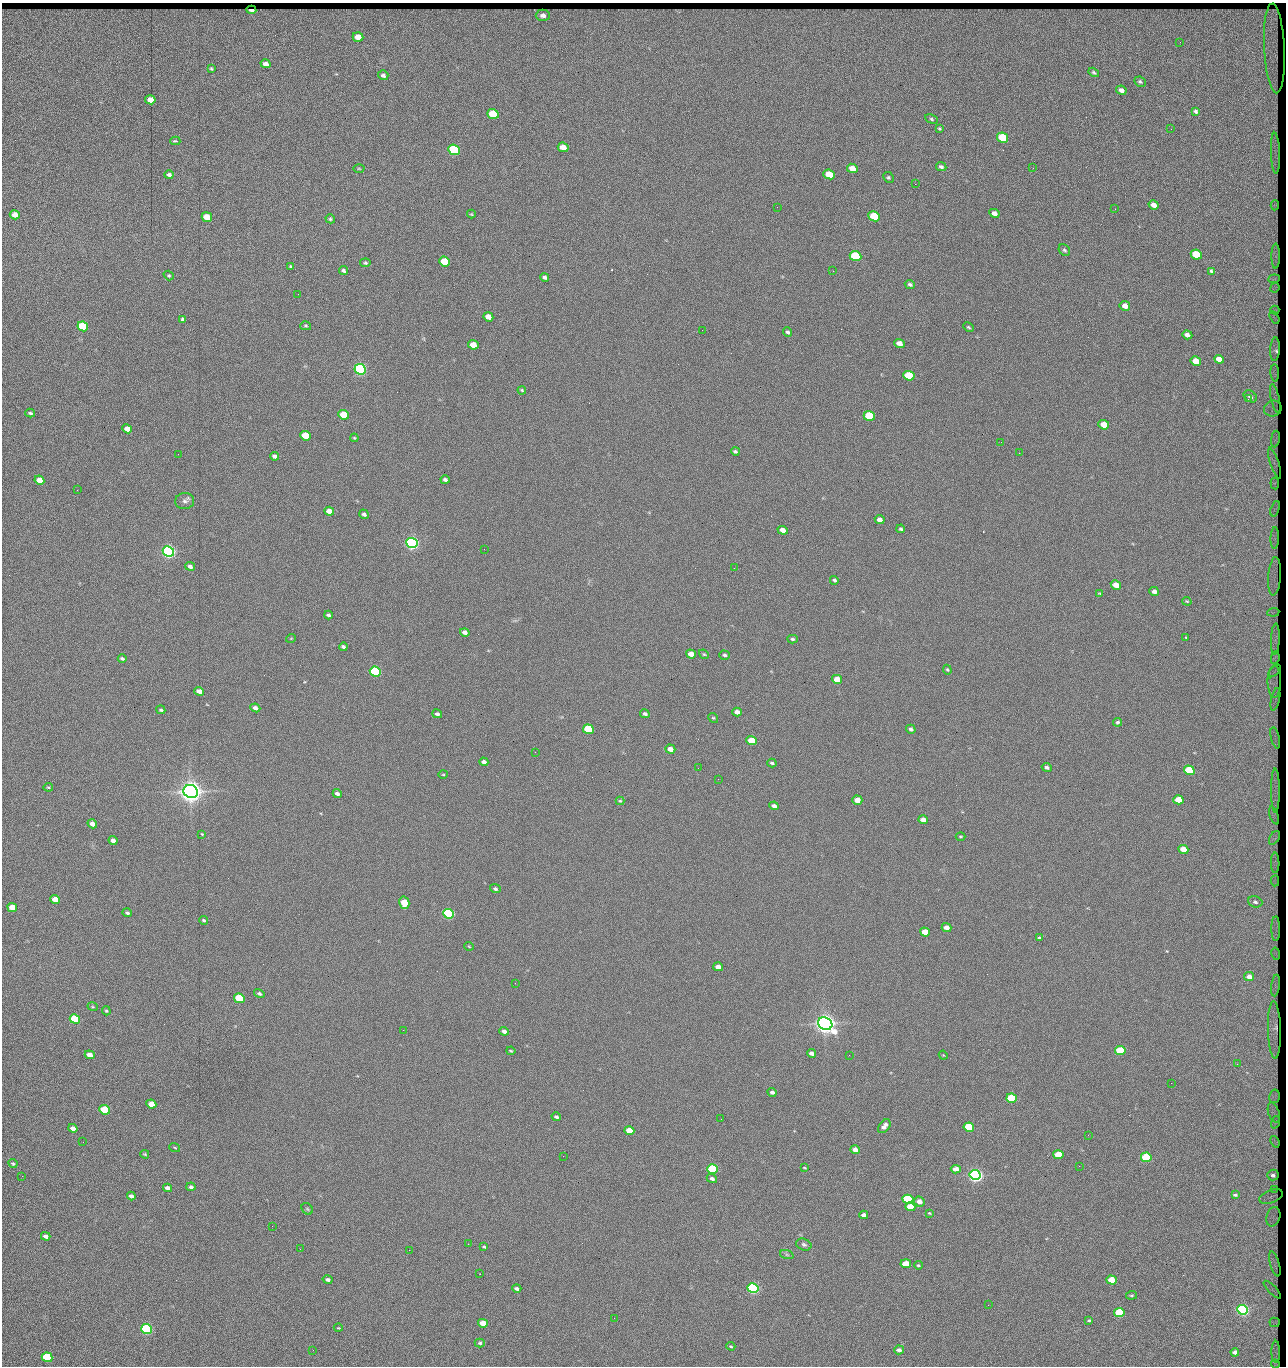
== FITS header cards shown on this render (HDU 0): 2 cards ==
NAXIS1  =                 1284 / length of data axis 1
NAXIS2  =                 1364 / length of data axis 2

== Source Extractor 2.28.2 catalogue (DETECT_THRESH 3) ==
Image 1284 x 1364 px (HDU 0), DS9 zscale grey, 1 PNG px = 1 image px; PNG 1288 x 1368 px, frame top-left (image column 1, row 1364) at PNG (2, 3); each listed source drawn as its Kron ellipse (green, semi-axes under 4 px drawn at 4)
Background 151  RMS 15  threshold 44.9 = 3 sigma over >= 5 px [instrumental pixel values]
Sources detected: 289; all 289 listed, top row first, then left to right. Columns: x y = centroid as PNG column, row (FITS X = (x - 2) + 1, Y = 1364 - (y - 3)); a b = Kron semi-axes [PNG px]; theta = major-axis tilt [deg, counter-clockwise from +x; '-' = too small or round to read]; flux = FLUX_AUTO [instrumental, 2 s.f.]
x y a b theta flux
251 10 5 3 - 4.1e+03
543 15 7 6 - 4.5e+03
358 37 5 4 - 1.3e+04
1180 42 3 2 - 1.1e+03
1274 48 45 10 -87 3.1e+03
265 64 5 4 - 5.0e+03
211 69 3 3 - 1.1e+03
1094 72 5 3 - 1.6e+03
383 75 5 4 - 2.5e+03
1140 82 6 5 - 1.7e+03
1121 90 5 4 - 4.2e+03
150 100 5 4 - 1.4e+04
1196 111 4 3 - 1.7e+03
493 114 6 5 - 4.2e+04
931 119 6 4 -29 1.4e+03
939 129 3 3 - 1.0e+03
1171 129 3 2 - 7.7e+02
1003 138 6 5 - 6.0e+04
175 141 5 3 - 2.3e+03
563 147 5 4 - 1.5e+04
454 150 6 5 - 1.6e+05
1275 153 20 4 -88 3.2e+03
941 167 5 4 - 2.2e+03
359 168 5 3 - 9.3e+02
852 168 5 4 - 1.2e+04
1033 168 2 2 - 1.2e+03
829 174 6 4 -23 2.7e+04
169 175 4 4 - 2.5e+03
888 177 5 5 - 1.4e+03
915 184 2 2 - 1.2e+04
1154 205 5 4 - 6.5e+03
1275 205 5 4 - 1.8e+03
777 207 2 2 - 3.9e+02
1115 209 2 2 - 5.8e+02
994 213 5 4 - 5.7e+03
471 214 4 4 - 1.0e+03
15 215 5 4 - 1.1e+04
874 216 6 5 - 5.1e+04
207 217 5 4 - 2.0e+04
330 219 5 4 - 1.5e+03
1064 250 6 5 - 1.7e+03
1196 255 5 4 - 4.2e+04
855 256 6 5 - 1.0e+05
1276 256 12 3 90 2.6e+03
444 261 5 4 - 4.0e+04
365 263 5 4 - 1.5e+03
291 267 4 3 - 1.6e+03
343 271 4 3 - 1.8e+03
833 271 2 2 - 1.8e+04
1211 271 4 3 - 1.3e+03
169 275 5 4 - 1.5e+03
545 277 4 3 - 2.7e+03
1274 279 6 3 7 1.6e+03
910 284 5 4 - 1.9e+03
1275 288 5 3 - 1.4e+03
298 294 2 2 - 5.0e+02
1125 306 5 4 - 7.5e+03
1275 310 4 3 - 1.2e+03
488 317 5 4 - 9.2e+03
1274 318 7 2 -59 1.7e+03
183 319 4 3 - 1.9e+03
83 326 5 5 - 1.0e+05
306 326 5 4 - 1.4e+03
968 327 5 3 - 1.2e+03
702 330 2 2 - 2.0e+03
788 332 5 4 - 2.0e+03
1187 335 5 4 - 4.0e+03
899 343 5 4 - 7.6e+03
473 345 5 4 - 1.6e+04
1275 349 12 5 86 4.1e+03
1219 359 5 4 - 9.3e+03
1196 361 5 4 - 1.5e+04
360 369 6 5 - 3.0e+05
1275 373 9 4 -88 3.3e+03
909 376 6 5 - 5.8e+04
522 390 4 3 - 1.2e+03
1250 396 7 5 -38 3.2e+03
1248 399 3 2 - 1.0e+03
1275 399 15 4 -77 2.2e+03
1273 409 9 8 - 2.9e+03
30 413 5 3 - 1.6e+03
344 415 5 4 - 3.7e+04
869 416 5 5 - 6.0e+04
1104 425 5 4 - 1.8e+04
127 429 5 4 - 8.5e+03
305 436 5 4 - 2.9e+04
354 438 4 3 - 1.2e+03
1275 439 8 2 81 2.2e+03
1001 442 2 2 - 2.2e+03
735 451 4 3 - 1.8e+03
1019 453 2 2 - 4.5e+02
178 454 2 2 - 2.0e+03
275 456 4 4 - 3.3e+03
1275 463 16 4 -72 2.9e+03
39 480 5 4 - 1.2e+04
445 480 4 3 - 2.6e+03
1275 483 6 4 -84 2.1e+03
77 490 2 2 - 7.0e+02
185 501 9 8 - 4.0e+03
1275 509 8 3 72 1.9e+03
329 511 5 4 - 9.7e+03
364 514 5 4 - 2.5e+03
880 520 5 4 - 5.5e+03
901 529 4 3 - 1.8e+03
783 530 5 4 - 8.4e+03
1275 538 11 4 89 3.9e+03
412 543 6 5 - 5.0e+05
484 549 2 2 - 1.7e+03
168 551 6 5 - 5.3e+05
190 566 5 4 - 3.8e+03
734 568 2 2 - 4.9e+02
1274 576 19 6 86 5.4e+03
834 580 4 4 - 1.8e+03
1116 585 5 4 - 1.4e+04
1154 591 5 4 - 3.9e+03
1099 593 4 2 - 7.1e+02
1187 601 5 3 - 1.0e+03
1273 612 6 3 5 1.7e+03
328 615 4 3 - 2.0e+03
465 632 5 4 - 4.3e+03
1186 637 3 2 - 1.1e+03
291 638 5 3 - 7.3e+02
792 639 5 4 - 1.7e+03
1275 639 16 4 87 3.5e+03
343 647 4 3 - 2.1e+03
691 654 5 4 - 1.0e+04
704 654 5 4 - 1.2e+03
725 655 5 4 - 1.8e+03
1275 658 6 3 82 2.1e+03
122 659 4 3 - 1.7e+03
947 670 5 4 - 1.1e+03
375 671 5 5 - 1.6e+05
1274 671 8 3 44 9.6e+02
837 679 5 4 - 1.4e+04
1274 681 16 6 -90 4.5e+03
199 691 5 4 - 7.0e+03
1275 699 11 3 77 2.5e+03
255 708 5 4 - 4.2e+03
161 710 4 3 - 1.7e+03
737 712 5 4 - 6.2e+03
437 714 5 4 - 2.5e+03
645 714 5 4 - 2.4e+03
713 718 5 4 - 1.2e+03
1118 722 4 4 - 1.8e+03
588 729 5 4 - 6.4e+04
911 729 5 4 - 2.4e+03
1275 738 11 3 -76 2.5e+03
751 740 5 4 - 2.7e+04
670 749 5 4 - 7.5e+03
535 752 2 2 - 2.1e+03
484 762 4 4 - 4.3e+03
772 763 4 3 - 1.7e+03
1047 767 5 4 - 2.0e+03
698 768 2 2 - 1.4e+03
1189 770 5 5 - 7.6e+04
443 775 5 3 - 9.8e+02
718 779 2 2 - 1.7e+03
48 787 5 3 - 1.1e+03
1275 790 22 4 -90 5.2e+03
191 792 7 6 - 1.5e+06
337 793 4 3 - 2.6e+03
857 800 5 4 - 1.1e+04
1178 800 5 4 - 2.5e+04
620 801 4 4 - 1.1e+03
774 806 5 4 - 3.0e+03
1274 815 9 4 -71 3.6e+03
923 820 5 4 - 7.9e+03
92 824 5 4 - 6.8e+03
202 834 3 2 - 7.7e+02
960 836 5 2 - 1.0e+03
1274 838 7 4 58 2.2e+03
113 841 4 4 - 4.0e+03
1183 849 5 4 - 1.5e+04
1275 863 10 3 -89 3.5e+03
1275 881 5 3 - 1.8e+03
495 889 5 4 - 2.0e+03
55 899 5 4 - 1.2e+04
1255 902 7 5 -19 2.8e+03
404 903 6 5 - 2.7e+04
12 907 5 4 - 1.6e+04
127 913 5 3 - 1.9e+03
449 914 5 5 - 2.4e+05
203 920 4 3 - 1.4e+03
947 928 5 4 - 5.7e+03
1276 929 12 3 -90 2.0e+03
925 932 5 4 - 1.9e+04
1039 938 4 4 - 1.8e+03
469 946 5 3 - 8.7e+02
1276 954 6 2 -78 1.4e+03
718 967 5 4 - 6.4e+03
1249 977 5 4 - 7.5e+03
515 983 2 2 - 1.4e+03
1276 986 11 4 82 1.9e+03
259 993 5 4 - 2.0e+03
239 998 5 4 - 6.1e+04
93 1007 5 3 - 1.1e+03
106 1011 4 4 - 1.2e+03
75 1019 5 4 - 7.7e+04
825 1024 7 6 - 1.3e+06
403 1030 2 2 - 3.5e+03
1274 1030 29 6 -88 1.0e+04
504 1031 5 4 - 4.3e+03
511 1051 4 3 - 1.0e+03
1120 1051 5 4 - 4.8e+04
811 1053 4 4 - 3.6e+03
90 1055 5 4 - 1.1e+04
849 1055 2 2 - 9.2e+02
943 1055 4 3 - 8.1e+02
1237 1064 2 2 - 1.2e+03
1171 1083 2 2 - 1.7e+03
772 1092 5 3 - 3.3e+03
1274 1096 7 5 76 2.4e+03
1011 1098 5 4 - 8.8e+04
151 1104 5 4 - 1.2e+04
105 1110 5 4 - 6.5e+04
1274 1112 10 5 -72 3.8e+03
556 1117 5 3 - 2.0e+03
721 1119 2 2 - 6.6e+02
1275 1122 6 3 72 1.8e+03
884 1126 8 5 51 5.1e+03
969 1127 5 4 - 7.3e+04
73 1128 5 4 - 5.2e+03
629 1131 5 4 - 2.0e+04
1088 1135 2 2 - 4.5e+02
83 1142 2 2 - 1.6e+03
1275 1142 6 2 -68 1.9e+03
175 1147 5 2 - 9.1e+02
855 1150 5 4 - 7.4e+03
145 1154 4 3 - 1.1e+03
1058 1155 5 4 - 3.2e+04
563 1156 2 2 - 6.3e+02
1146 1157 5 4 - 9.8e+04
13 1163 5 3 - 1.3e+03
1079 1166 2 2 - 1.2e+03
804 1168 4 2 - 8.4e+02
712 1169 5 4 - 1.5e+05
956 1169 5 4 - 8.0e+03
975 1175 5 5 - 6.1e+05
1273 1175 6 5 - 4.6e+03
22 1176 2 2 - 1.7e+03
712 1179 5 4 - 2.8e+03
191 1187 4 4 - 2.3e+03
168 1188 4 4 - 4.4e+03
1275 1189 4 3 - 1.2e+03
1235 1195 3 3 - 1.4e+03
131 1196 4 3 - 3.4e+03
1271 1197 12 6 19 2.8e+03
908 1199 5 4 - 1.5e+05
919 1201 6 5 - 6.7e+03
910 1207 5 4 - 1.6e+04
307 1209 6 5 - 1.3e+03
929 1213 3 2 - 9.0e+02
864 1215 4 4 - 4.2e+03
1273 1217 10 7 73 4.1e+03
272 1226 2 2 - 1.4e+03
46 1236 5 4 - 4.4e+03
468 1244 2 2 - 4.8e+03
804 1245 8 5 -22 2.5e+03
484 1247 4 3 - 1.2e+03
300 1249 3 2 - 1.2e+03
409 1250 2 2 - 3.6e+03
787 1255 7 4 -19 1.9e+03
906 1264 5 4 - 1.9e+04
1275 1264 13 4 -74 2.8e+03
918 1265 4 3 - 1.3e+03
480 1274 2 2 - 5.9e+02
328 1280 5 4 - 2.6e+03
1112 1280 5 4 - 2.7e+04
753 1288 5 5 - 3.1e+05
517 1289 5 3 - 3.1e+03
1272 1290 11 3 -46 2.1e+03
1132 1295 5 3 - 1.3e+03
988 1305 3 2 - 1.9e+03
1243 1310 5 5 - 3.6e+05
1119 1312 5 4 - 7.9e+04
614 1318 2 2 - 5.1e+02
1089 1320 4 3 - 1.4e+03
1275 1322 5 4 - 1.4e+03
483 1323 5 4 - 1.8e+04
338 1328 4 3 - 7.5e+02
146 1329 5 5 - 2.4e+05
480 1343 5 4 - 1.5e+03
731 1346 4 3 - 1.2e+03
313 1350 3 2 - 8.8e+02
899 1350 5 4 - 4.1e+03
1235 1352 4 4 - 4.3e+03
1276 1352 11 3 -90 2.1e+03
47 1357 5 4 - 9.4e+04
1275 1364 4 2 - 8.2e+02

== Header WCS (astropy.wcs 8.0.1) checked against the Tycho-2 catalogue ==
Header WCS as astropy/WCSLIB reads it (CRVAL/CRPIX/CD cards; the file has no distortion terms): RA---TAN/DEC--TAN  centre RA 15:41:43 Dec +51:58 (235.43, +51.97 deg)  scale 1.26 arcsec/px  FOV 26.9' x 28.5'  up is +92 deg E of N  parity flipped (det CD > 0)
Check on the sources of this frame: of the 60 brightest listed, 9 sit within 2.0 arcsec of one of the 16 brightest Tycho-2 stars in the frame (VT <= 12.38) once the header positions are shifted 0.50 arcsec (0.37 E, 0.34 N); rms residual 0.96 arcsec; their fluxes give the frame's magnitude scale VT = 25.23 - 2.5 log10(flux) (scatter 0.20 mag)
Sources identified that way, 9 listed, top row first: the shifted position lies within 2.0 arcsec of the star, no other Tycho-2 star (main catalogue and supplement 1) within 4.0 arcsec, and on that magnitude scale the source's flux lands within +1.5 / -3 mag of the star's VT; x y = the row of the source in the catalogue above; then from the Tycho-2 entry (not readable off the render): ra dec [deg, ICRS J2000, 3 dp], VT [Tycho-2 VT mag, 2 dp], TYC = Tycho-2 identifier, HIP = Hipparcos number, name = IAU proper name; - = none
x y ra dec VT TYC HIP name
360 369 235.614 +52.064 11.61 3489-1132-1 - -
412 543 235.514 +52.049 11.19 3489-1407-1 - -
191 792 235.378 +52.130 9.31 3489-1322-1 76850 -
449 914 235.303 +52.042 11.52 3489-958-1 - -
825 1024 235.232 +51.912 9.59 3489-824-1 - -
975 1175 235.143 +51.862 10.97 3489-1016-1 - -
908 1199 235.131 +51.886 12.29 3489-908-1 - -
753 1288 235.084 +51.941 11.45 3489-1346-1 - -
1243 1310 235.062 +51.771 11.53 3489-1453-1 - -